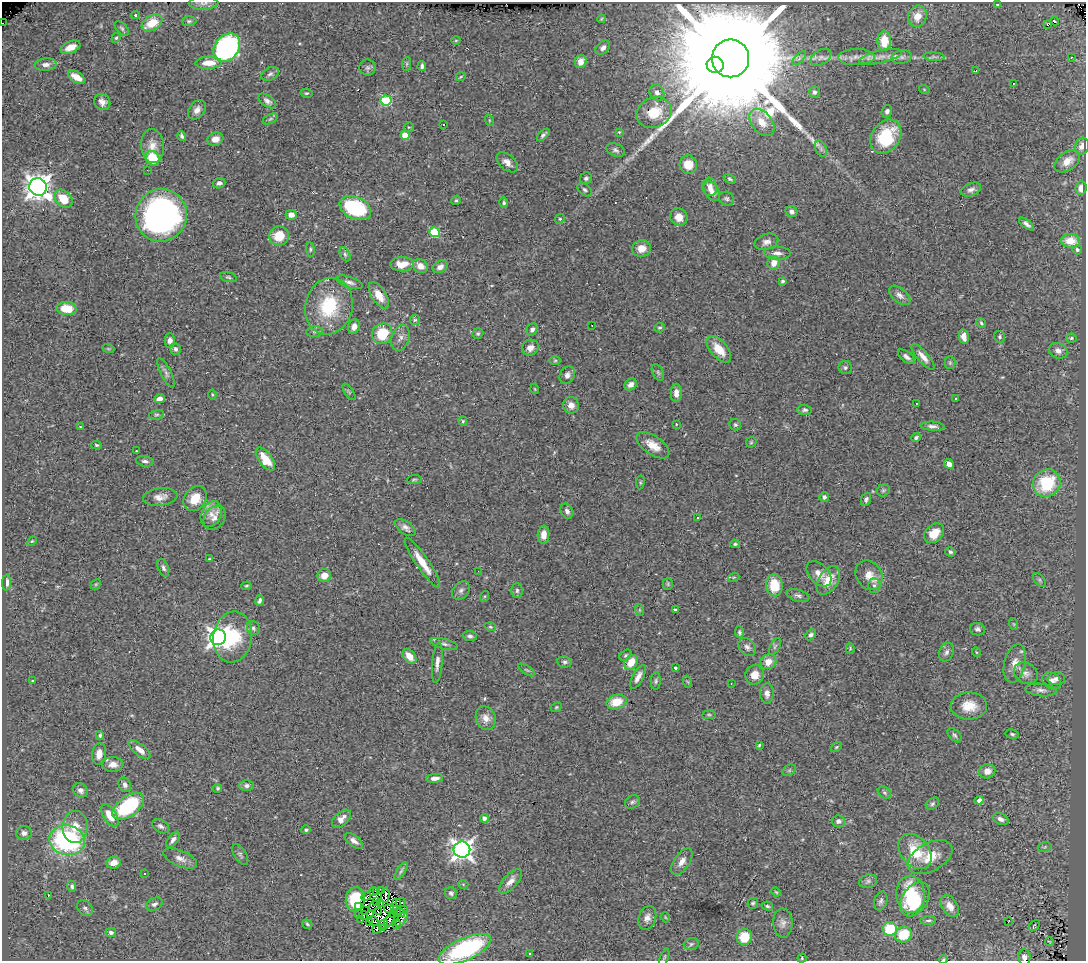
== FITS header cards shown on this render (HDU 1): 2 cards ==
NAXIS1  =                 1084
NAXIS2  =                  959

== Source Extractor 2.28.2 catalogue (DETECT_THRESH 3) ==
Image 1084 x 959 px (HDU 1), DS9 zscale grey, 1 PNG px = 1 image px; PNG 1088 x 963 px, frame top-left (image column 1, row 959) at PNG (2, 2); each listed source drawn as its Kron ellipse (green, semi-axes under 4 px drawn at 4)
Background 0.494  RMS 0.047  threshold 0.141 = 3 sigma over >= 5 px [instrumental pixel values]
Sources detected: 357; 11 with non-positive FLUX_AUTO (blend fragments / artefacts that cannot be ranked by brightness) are neither listed nor drawn; the other 346 listed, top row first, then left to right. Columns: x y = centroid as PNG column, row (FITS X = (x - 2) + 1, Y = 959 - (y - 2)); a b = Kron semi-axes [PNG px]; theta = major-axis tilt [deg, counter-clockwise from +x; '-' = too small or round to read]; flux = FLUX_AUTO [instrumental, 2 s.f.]
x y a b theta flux
204 3 15 6 1 14
997 5 4 2 - 2.3
135 15 4 4 - 6
917 16 11 9 72 43
601 19 4 3 - 2.8
189 21 7 5 1 5.8
1055 21 4 2 - 9.8
2 23 2 2 - 420
152 23 11 7 32 74
1047 25 3 3 - 5
122 28 8 5 -46 6.7
116 38 5 4 - 4.7
456 40 4 3 - 2.6
884 41 9 7 -89 71
71 47 10 6 23 34
227 48 15 12 52 580
603 48 8 6 42 12
821 57 11 7 30 14
856 57 18 8 1 29
880 57 22 6 13 30
902 57 10 6 10 13
934 57 10 4 -4 7.3
1071 57 3 2 - 2.9
731 58 19 18 - 200000
799 58 9 3 45 6.7
581 61 6 6 - 32
209 63 13 6 2 45
407 64 7 4 89 5.4
46 65 11 6 3 17
715 65 8 8 - 12000
422 66 5 3 - 7.9
368 68 8 8 - 9.6
976 71 4 2 - 4.7
270 74 9 6 28 10
76 77 9 5 -30 41
461 77 5 3 - 3.3
1013 83 3 2 - 4
924 89 5 3 - 2.8
657 92 8 7 - 14
814 92 6 5 - 9.1
306 93 6 4 -10 4.7
267 101 10 5 -34 12
386 101 5 5 - 250
102 102 8 7 - 18
197 110 11 7 52 21
887 111 6 5 - 8.8
654 112 18 15 25 98
270 119 8 4 27 5.6
489 120 6 4 -72 3.4
762 122 15 10 -51 45
443 124 3 3 - 14
409 127 5 5 - 3.7
619 132 4 4 - 3.1
405 135 4 4 - 67
543 135 8 4 43 7.6
182 136 5 3 - 7.5
886 137 18 14 55 160
215 139 8 6 18 23
152 146 17 11 -83 37
1082 146 8 7 - 21
821 149 8 5 -67 8.7
616 150 9 6 -23 9.8
153 158 7 6 - 100
1067 161 14 9 36 36
507 162 12 7 -41 21
688 164 9 8 - 50
147 170 2 2 - 4.7
586 178 6 5 - 8
730 179 6 4 -30 5.6
219 183 6 5 - 9.5
38 187 9 8 - 3200
710 187 9 7 -82 18
1081 188 7 5 87 24
585 190 8 5 -38 7.3
971 190 11 6 21 13
712 191 11 7 -57 21
63 199 10 7 -45 71
726 199 8 6 -30 8
456 200 5 4 - 4.3
504 203 5 4 - 5.1
355 208 16 11 -24 260
791 211 6 5 - 12
161 215 26 25 - 970
291 215 5 5 - 26
679 217 9 8 - 33
560 219 5 4 - 4.1
1026 224 9 4 -38 11
434 232 5 5 - 200
279 236 10 9 - 61
1071 241 9 7 -4 60
766 242 12 7 18 15
641 248 9 8 - 30
310 249 7 4 -84 4.8
1077 250 5 4 - 8.2
777 253 13 6 -2 19
345 254 7 5 -63 6.1
774 263 7 6 - 31
402 264 12 7 2 41
420 266 8 6 -35 25
440 267 8 5 31 14
228 277 9 4 -14 6
782 281 4 3 - 6.3
349 282 14 5 -18 13
379 295 15 7 -56 43
900 295 12 7 -40 16
329 306 28 23 76 190
67 309 10 6 -6 70
415 320 5 5 - 5.1
981 323 5 3 - 4.4
592 325 2 2 - 3
354 327 7 5 69 17
660 327 5 5 - 4.6
532 329 6 5 - 10
314 332 8 5 5 7.7
382 334 11 10 - 98
478 334 6 5 - 5.1
964 337 7 5 -79 20
1000 337 6 5 - 5.5
400 338 13 8 72 20
1071 338 5 4 - 4.5
170 341 7 5 -89 16
108 348 6 4 -20 4.3
530 348 8 7 - 21
175 349 6 5 - 9.6
719 349 16 8 -49 61
1058 351 9 7 -23 16
906 357 10 5 -36 11
923 357 16 5 -49 27
555 361 6 4 2 4.2
950 363 6 5 - 5.1
845 368 7 6 - 7.1
658 372 9 5 -63 7.5
166 373 16 5 -64 12
567 375 9 7 61 14
631 384 7 5 38 16
535 389 5 3 - 2.5
349 392 10 3 -55 4.2
676 393 9 5 89 22
212 394 5 3 - 3
160 399 5 4 - 16
955 399 3 3 - 4.2
917 404 3 2 - 1.6
571 405 8 7 - 23
805 410 7 5 -2 7.9
156 415 7 4 17 5.7
463 421 5 3 - 3.9
676 424 3 2 - 2.4
735 425 6 5 - 6.2
932 426 12 4 -4 12
81 427 3 3 - 3.6
916 438 5 4 - 6.4
751 442 6 4 45 4.5
96 445 5 3 - 4.2
653 445 19 9 -35 44
137 451 3 2 - 2.1
265 459 13 6 -53 62
145 461 9 5 -8 9.5
949 464 5 4 - 20
414 480 7 3 5 3.9
640 482 7 3 82 4.2
1047 483 14 13 - 170
883 490 6 5 - 5.5
160 497 17 8 7 24
824 497 5 4 - 9.5
195 498 13 10 55 57
866 499 7 5 68 7.9
567 511 8 6 -63 11
211 514 13 9 61 32
215 518 13 10 53 26
697 518 3 3 - 39
406 528 11 6 -36 14
934 533 11 8 43 55
543 535 9 6 85 23
32 541 6 3 44 3.5
735 544 4 4 - 4.9
950 552 5 4 - 5.6
209 559 3 2 - 2.7
422 563 29 6 -56 60
163 568 9 5 -68 9.4
478 571 2 2 - 7.4
819 574 15 9 -47 26
869 575 16 12 -57 39
324 576 7 6 - 33
734 577 5 3 - 3.2
828 580 15 9 57 54
1040 580 8 5 -46 6.3
7 583 8 4 87 19
96 584 6 4 45 4.1
668 584 5 5 - 4.8
774 585 11 8 -86 73
874 585 7 6 - 11
246 586 5 4 - 4.4
461 590 10 7 50 13
517 590 7 5 89 7.9
798 595 12 6 -16 11
485 596 5 3 - 3.1
260 600 5 3 - 8.1
640 610 6 4 -71 3.9
675 610 4 3 - 5.6
1014 624 6 4 -71 3.8
490 627 6 3 -18 3.8
253 628 7 6 - 8.2
977 629 7 6 - 9.5
739 632 6 4 -88 5.7
811 635 6 4 44 9
470 636 7 5 -6 8.1
218 637 8 7 - 1800
233 637 25 19 81 170
444 644 14 5 -14 13
775 646 9 5 63 6.6
747 647 10 7 -50 13
850 648 5 4 - 3.7
946 652 9 7 65 12
976 652 4 3 - 2.6
625 655 6 4 42 5.2
409 656 8 5 -50 37
564 662 7 5 -5 8.3
631 662 8 6 56 54
768 662 8 7 - 32
437 663 20 5 85 19
1015 663 20 10 76 39
675 668 3 3 - 4.7
527 670 9 3 -33 5.3
1026 673 12 10 -30 23
755 675 10 9 - 36
638 677 13 5 61 19
1056 679 9 6 1 11
33 681 3 3 - 2.9
656 681 9 5 85 7
1052 681 10 8 -34 13
688 682 6 4 -70 3.7
731 683 2 2 - 3.1
1041 690 15 6 -6 15
767 693 10 6 88 18
616 702 10 7 17 62
969 706 18 13 1 61
556 707 6 4 23 4.2
709 715 7 3 7 3.8
486 718 12 9 -69 26
1012 734 7 4 -11 5.7
100 735 4 3 - 5.1
954 735 8 5 -45 7.4
759 745 3 3 - 3.7
836 747 6 4 37 4
140 750 13 5 -39 28
99 754 11 7 82 28
113 765 10 7 -1 29
789 770 7 5 31 5.9
987 771 8 7 - 25
435 778 8 4 5 15
125 785 7 6 - 14
247 786 7 5 1 10
218 788 4 4 - 4.8
81 790 8 6 -42 15
884 793 7 5 -35 5.8
979 800 4 4 - 21
632 802 8 6 32 8
932 804 7 5 39 7
128 806 18 10 36 260
110 815 13 6 -57 52
484 818 4 4 - 12
341 819 11 6 44 28
1001 819 8 5 -22 13
838 821 6 6 - 12
161 826 9 6 -33 9.9
75 827 16 12 88 50
306 830 4 4 - 7.3
24 833 8 7 - 15
67 840 18 15 -11 560
173 840 9 5 54 12
354 841 10 5 -38 17
1045 847 7 5 13 5.9
462 850 8 8 - 1900
915 852 20 14 -51 98
240 854 12 6 -56 9.4
930 857 24 14 28 65
180 858 18 8 -23 23
682 862 15 8 55 24
114 863 7 6 - 29
401 871 10 4 58 8.6
144 874 4 3 - 3
510 881 15 7 48 24
868 881 9 6 15 9.3
463 884 5 3 - 2.5
72 886 5 4 - 7.5
373 891 5 2 - 3.7
377 891 3 2 - 1.3
382 891 2 2 - 3.9
776 892 5 3 - 3.2
451 893 6 5 - 7.7
910 894 19 14 -86 170
385 895 7 2 86 6.9
48 896 3 2 - 28
366 896 5 3 - 6.6
355 899 12 9 84 96
915 899 19 12 56 160
881 901 9 6 75 10
377 902 3 2 - 2.2
400 902 5 4 - 8
380 903 2 2 - 2.2
397 903 2 2 - 0.58
753 903 6 5 - 5.4
155 904 9 6 28 11
358 906 3 2 - 5.8
374 906 6 2 36 0.87
767 906 6 4 -16 5.6
950 906 12 7 -58 24
85 908 9 6 -44 9.9
395 908 3 2 - 3.8
389 909 5 4 - 3.3
403 909 4 2 - 4.1
364 910 3 2 - 3.3
378 911 3 2 - 1.4
393 913 2 2 - 1.2
400 913 5 3 - 0.14
359 914 4 2 - 3
370 914 4 3 - 2.8
364 916 4 2 - 5.2
665 917 5 3 - 2.6
647 918 12 8 71 21
402 919 8 3 56 13
361 920 2 2 - 1.4
389 920 8 2 62 1.6
928 920 8 4 4 5.8
373 921 5 3 - 3
1009 922 2 2 - 0.38
369 923 4 2 - 2.6
783 923 14 9 -88 19
307 924 5 3 - 4.3
383 924 5 3 - 7.2
397 924 4 2 - 3.8
1034 926 6 3 49 3.4
382 928 3 2 - 3
377 929 5 3 - 1.2
890 929 7 7 - 120
111 932 5 4 - 9.8
903 934 8 8 - 93
744 937 8 7 - 83
1049 942 4 2 - 3.2
691 944 8 5 17 6.7
465 949 28 11 24 370
530 954 3 3 - 6.3
664 957 9 3 71 4.3
1024 957 7 6 - 11
802 958 4 4 - 3.5
943 959 4 3 - 3
At the frame edge (FLAGS 8, measured only in part): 5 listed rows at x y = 204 3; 2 23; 465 949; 1024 957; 943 959
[11 non-positive-flux detections neither listed nor drawn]